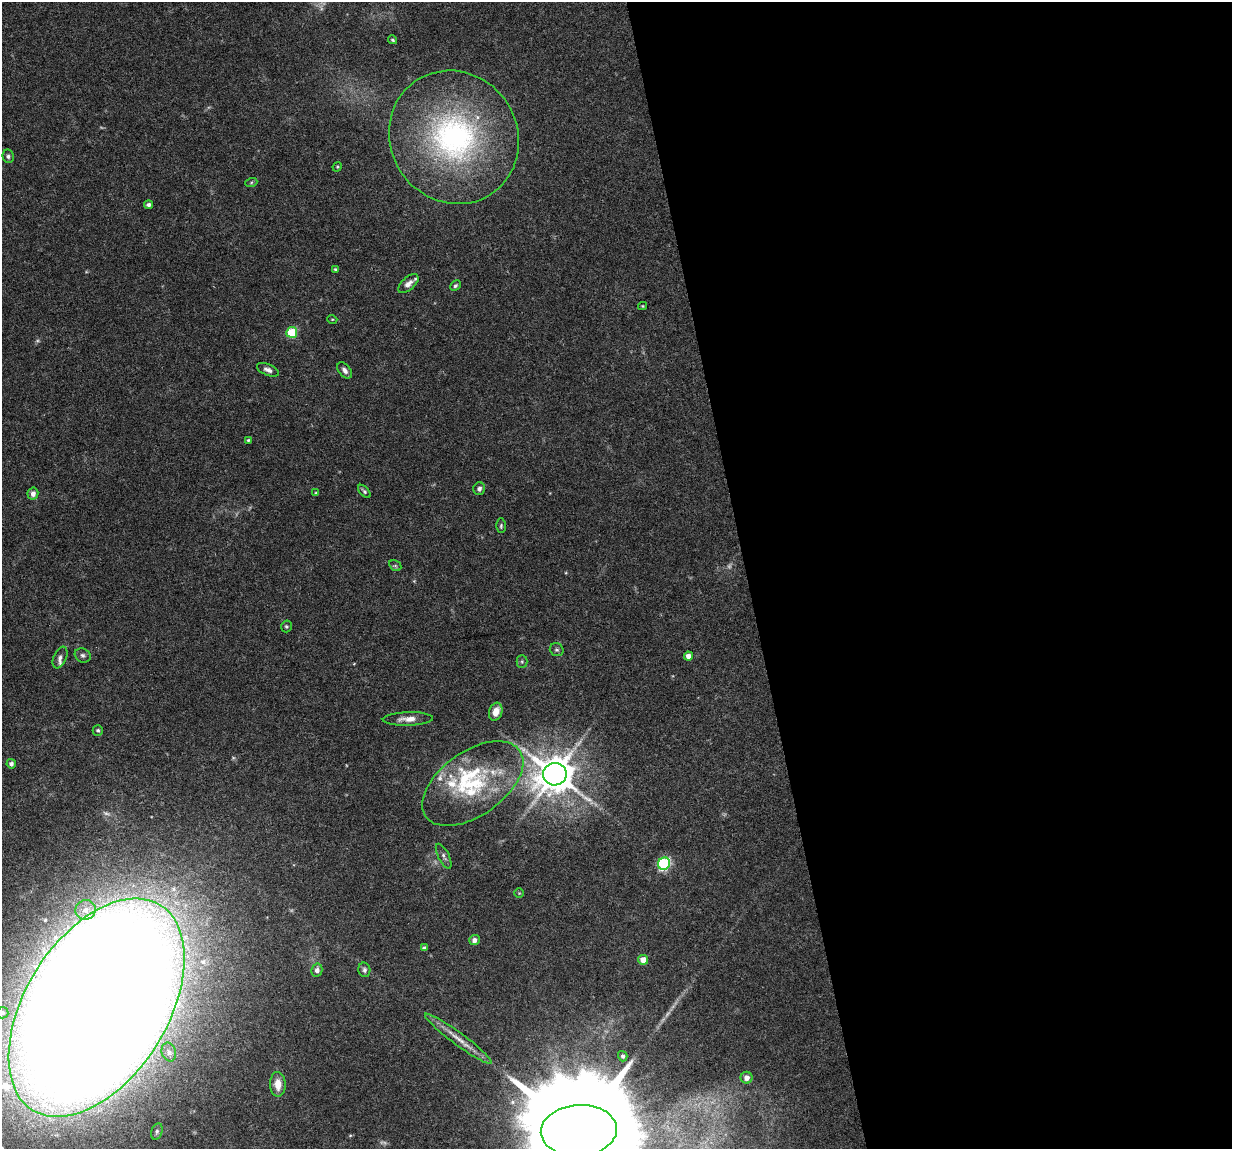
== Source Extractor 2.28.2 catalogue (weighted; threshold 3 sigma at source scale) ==
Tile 8 of 4 x 4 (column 4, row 2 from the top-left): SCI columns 3692-4921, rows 2330-3476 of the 4923 x 4704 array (HDU 1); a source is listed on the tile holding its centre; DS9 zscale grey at full resolution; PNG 1234 x 1151 px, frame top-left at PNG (2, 2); each listed source drawn as its Kron ellipse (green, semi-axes under 4 px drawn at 4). Shown black and unused: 39% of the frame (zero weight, under 4 of 8 exposures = <1% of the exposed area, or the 3 px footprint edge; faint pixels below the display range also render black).
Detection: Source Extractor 2.28.2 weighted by HDU 2 'WHT'; one run over the whole footprint, this tile lists its part. Background 0.0186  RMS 0.0013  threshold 0.00538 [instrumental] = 3 sigma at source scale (4.09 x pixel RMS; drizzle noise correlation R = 1.36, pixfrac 0.8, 0.0396/0.0396 arcsec/px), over >= 5 px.
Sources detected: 67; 8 too faint to see at this stretch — neither listed nor drawn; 8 inside a brighter listed object's ellipse — not listed separately; the other 51 listed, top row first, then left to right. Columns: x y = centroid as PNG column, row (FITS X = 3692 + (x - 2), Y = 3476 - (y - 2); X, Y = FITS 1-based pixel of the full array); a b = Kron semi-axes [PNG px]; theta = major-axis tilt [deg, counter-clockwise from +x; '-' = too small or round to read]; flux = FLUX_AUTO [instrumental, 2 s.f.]
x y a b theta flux
393 40 5 3 - 0.19
454 137 68 63 -57 32
8 156 7 5 -79 0.29
337 167 5 4 - 0.13
251 183 6 4 20 0.17
148 205 4 4 - 0.41
335 269 4 3 - 0.16
408 284 12 6 41 0.77
455 286 6 4 44 0.25
643 306 4 4 - 0.13
332 319 5 3 - 0.11
292 332 5 5 - 6.3
268 370 12 5 -23 0.53
345 370 9 6 -50 0.48
248 440 3 3 - 0.15
479 489 6 6 - 0.37
364 491 8 4 -46 0.27
316 493 4 4 - 0.15
33 494 6 5 - 0.58
501 526 7 4 89 0.21
395 566 6 5 - 0.19
286 626 6 5 - 0.19
557 650 7 6 - 0.29
83 655 8 6 -27 0.34
689 656 4 4 - 1
60 657 11 6 67 0.44
522 661 6 5 - 0.24
496 712 9 6 71 1.1
408 719 25 7 2 1.2
98 730 5 5 - 0.23
11 764 4 4 - 0.39
555 774 12 11 - 390
473 784 57 32 35 13
444 856 13 5 -63 0.43
664 864 6 6 - 17
519 893 5 4 - 0.13
86 910 10 9 - 1.2
474 940 5 5 - 0.55
424 948 4 4 - 0.38
643 960 5 5 - 1.3
317 970 6 5 - 0.53
364 970 7 6 - 0.31
97 1008 121 71 58 920
2 1013 6 6 - 0.26
458 1039 41 6 -36 1.8
169 1052 9 7 -74 0.53
623 1056 5 4 - 0.29
747 1078 6 6 - 0.74
278 1084 12 8 -87 1.5
579 1130 38 25 3 7900
157 1132 9 5 74 0.3
Isophote crosses this tile's border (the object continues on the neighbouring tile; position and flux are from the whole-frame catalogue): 3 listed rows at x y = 97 1008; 2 1013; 579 1130